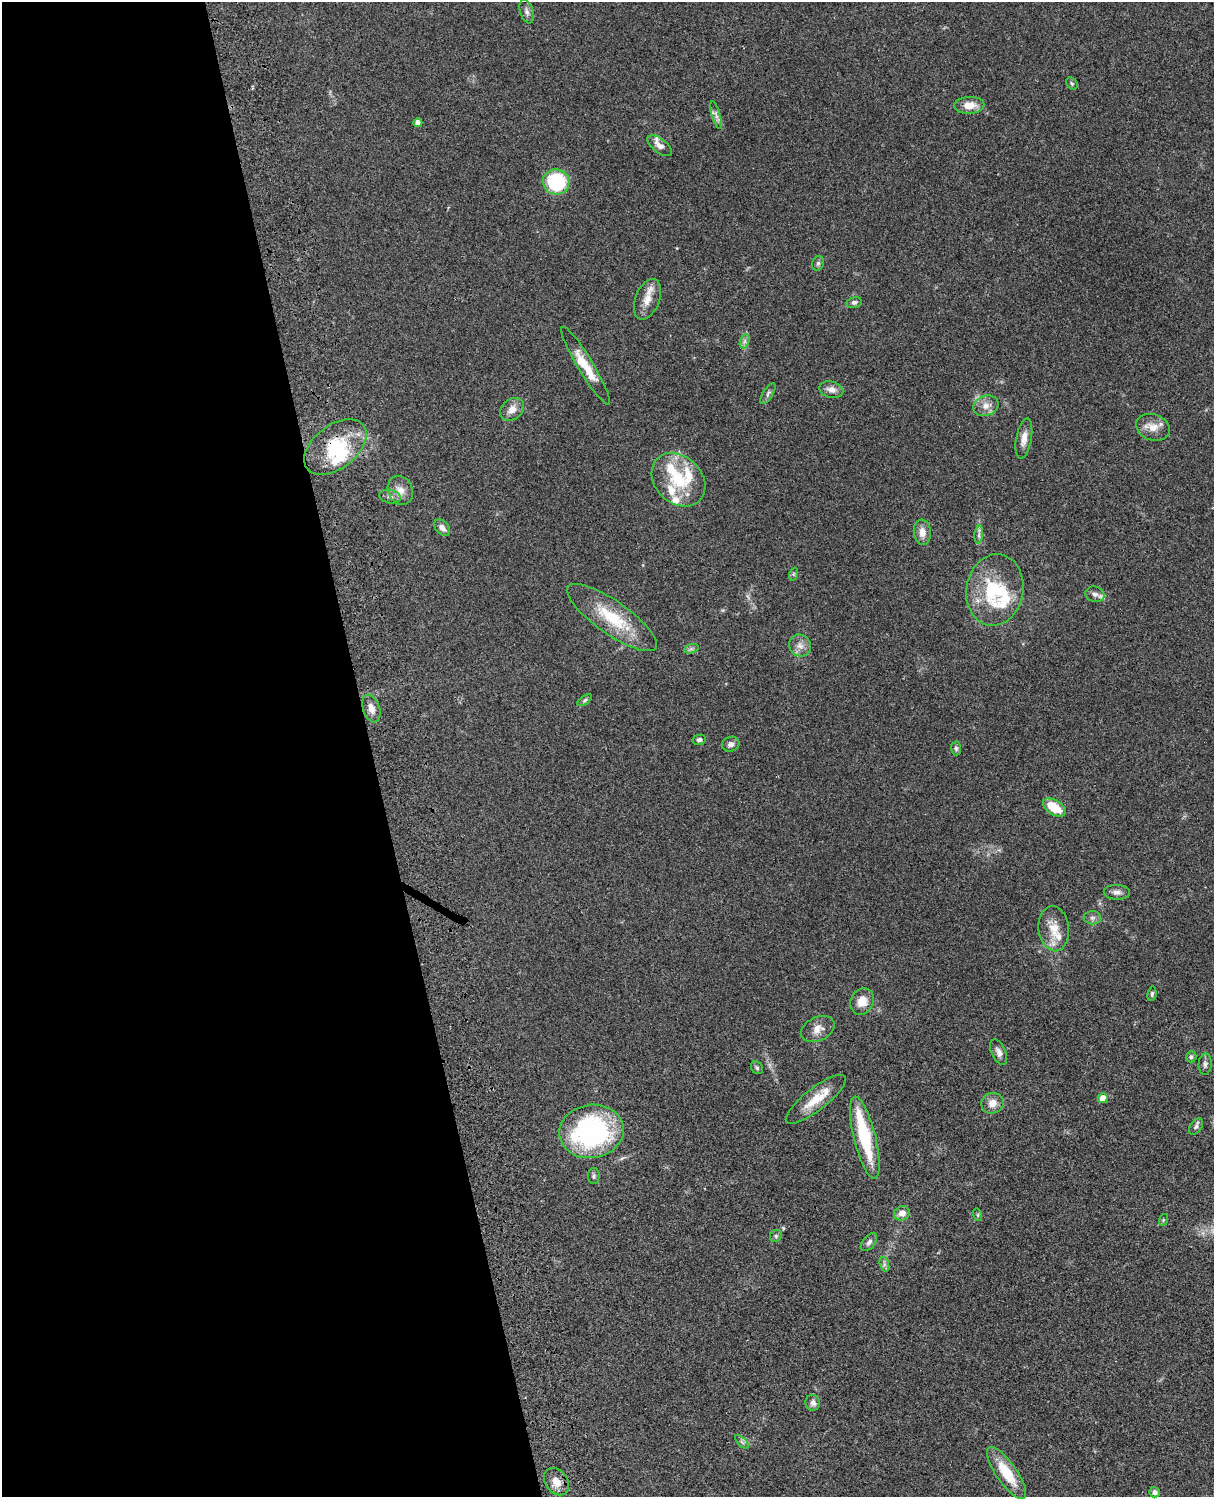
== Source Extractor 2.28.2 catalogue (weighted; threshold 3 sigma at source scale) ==
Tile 5 of 4 x 3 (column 1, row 2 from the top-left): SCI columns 121-1332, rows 1773-3267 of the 5088 x 4927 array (HDU 1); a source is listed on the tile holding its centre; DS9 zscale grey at full resolution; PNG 1216 x 1499 px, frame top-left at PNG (2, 2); each listed source drawn as its Kron ellipse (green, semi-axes under 4 px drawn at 4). Shown black and unused: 31% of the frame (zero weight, under 3 of 4 exposures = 6% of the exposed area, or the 3 px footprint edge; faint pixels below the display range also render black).
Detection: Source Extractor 2.28.2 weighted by HDU 2 'WHT'; one run over the whole footprint, this tile lists its part. Background 0.0917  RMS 0.0062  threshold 0.0277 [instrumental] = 3 sigma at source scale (4.5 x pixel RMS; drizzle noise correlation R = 1.50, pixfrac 1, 0.05/0.05 arcsec/px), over >= 5 px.
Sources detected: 75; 1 inside a brighter object's white glare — neither listed nor drawn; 9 inside a brighter listed object's ellipse — not listed separately; the other 65 listed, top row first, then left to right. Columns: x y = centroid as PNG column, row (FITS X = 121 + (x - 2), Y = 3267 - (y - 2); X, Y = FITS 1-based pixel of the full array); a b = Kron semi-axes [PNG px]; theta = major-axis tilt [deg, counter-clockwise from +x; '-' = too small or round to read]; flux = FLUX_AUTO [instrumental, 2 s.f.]
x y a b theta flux
527 12 12 6 -72 2.3
1072 83 6 5 - 1
969 105 15 8 2 7.4
716 115 14 4 -74 2.2
418 123 4 4 - 2.8
660 146 14 7 -38 3.5
556 182 13 12 - 43
818 263 7 5 73 1.2
647 299 21 12 69 8
854 302 8 5 12 1.6
745 341 7 4 71 1.5
586 366 45 8 -59 13
831 390 12 8 -14 4.1
768 394 12 5 58 1.8
986 406 13 10 19 5.3
512 409 13 10 37 5.4
1153 427 17 13 -21 7.3
1024 438 20 7 80 5.2
335 447 36 21 38 34
678 480 30 23 -45 29
400 490 15 12 -67 5.9
390 497 11 6 -13 2.4
442 528 10 6 -48 3.2
922 532 12 8 -84 5.2
979 535 9 3 85 1.5
794 574 6 4 71 0.86
995 590 36 28 80 41
1095 594 9 8 - 2.8
612 617 53 16 -35 28
800 645 11 10 - 4.3
691 649 7 4 18 1.4
585 700 8 4 36 1.2
371 709 14 8 -71 4.5
699 740 6 5 - 1.5
731 744 9 7 19 2.6
956 748 7 5 -88 1.2
1054 807 13 7 -31 15
1117 892 13 7 -2 2.9
1092 918 9 6 -1 2
1054 929 23 15 -83 11
1152 994 7 4 82 1.2
862 1001 14 11 63 7.1
818 1029 18 11 26 5.3
999 1052 14 7 -66 3.1
1191 1057 5 5 - 1.2
1205 1064 11 6 86 1.9
757 1068 7 5 -56 1.2
1103 1098 5 5 - 7.4
816 1099 37 11 38 14
992 1103 11 10 - 5.2
1196 1127 9 6 55 1.6
591 1131 32 26 9 100
865 1138 42 11 -76 38
594 1176 8 6 90 1.3
902 1213 8 7 - 4.5
978 1215 6 4 -72 0.82
1163 1220 6 4 73 0.68
776 1236 6 5 - 1.1
869 1242 10 6 51 2.2
884 1264 7 4 -72 1.4
813 1403 8 7 - 2.3
742 1442 8 4 -45 1.3
1007 1473 31 10 -55 19
556 1482 15 11 -54 6.6
1154 1492 5 5 - 1.8
Overlapping masked pixels (flux is a lower limit): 1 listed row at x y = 335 447